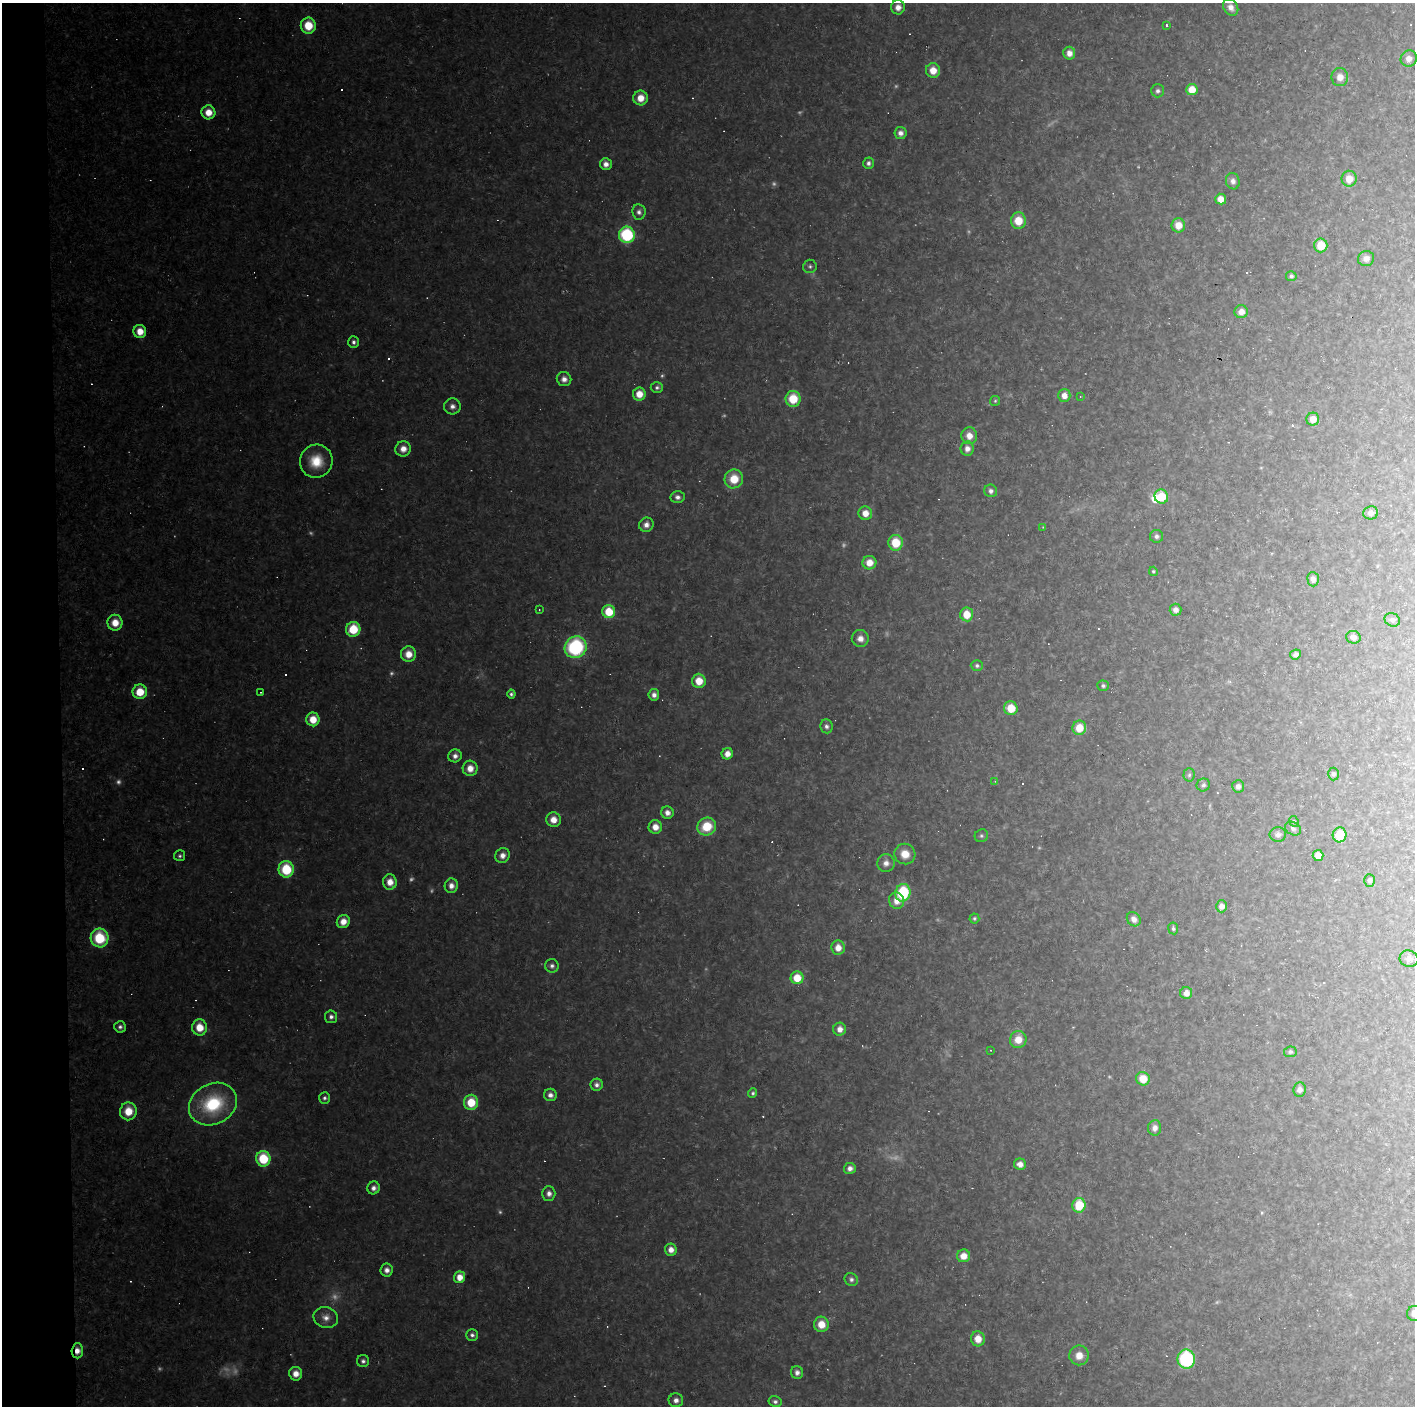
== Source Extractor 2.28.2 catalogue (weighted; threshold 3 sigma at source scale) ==
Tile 4 of 3 x 3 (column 1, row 2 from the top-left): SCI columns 1-1413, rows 1406-2809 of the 4239 x 4214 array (HDU 1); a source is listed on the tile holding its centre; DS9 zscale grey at full resolution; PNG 1417 x 1408 px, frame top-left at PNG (2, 3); each listed source drawn as its Kron ellipse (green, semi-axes under 4 px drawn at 4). Shown black and unused: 4% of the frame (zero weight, under 2 of 3 exposures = <1% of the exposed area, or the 3 px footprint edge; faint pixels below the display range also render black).
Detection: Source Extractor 2.28.2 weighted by HDU 2 'WHT'; one run over the whole footprint, this tile lists its part. Background 0.162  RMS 0.013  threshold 0.0573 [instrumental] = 3 sigma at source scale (4.5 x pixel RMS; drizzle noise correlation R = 1.50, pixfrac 1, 0.05/0.05 arcsec/px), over >= 5 px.
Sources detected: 198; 18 too faint to see at this stretch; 1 inside a brighter object's white glare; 21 cosmic-ray / hot-pixel residue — neither listed nor drawn; the other 158 listed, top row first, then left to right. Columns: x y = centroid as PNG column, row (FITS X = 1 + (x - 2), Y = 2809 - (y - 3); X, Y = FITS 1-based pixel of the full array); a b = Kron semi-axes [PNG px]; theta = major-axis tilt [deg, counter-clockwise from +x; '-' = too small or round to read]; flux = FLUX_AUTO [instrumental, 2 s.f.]
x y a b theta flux
898 7 7 7 - 9.3
1231 7 9 7 -55 8.6
1167 25 3 3 - 2.5
308 26 8 7 - 33
1069 53 6 6 - 9.4
1409 59 8 8 - 9.7
933 70 7 7 - 17
1340 77 9 8 - 12
1192 89 5 5 - 20
1158 91 6 6 - 3.8
641 98 7 7 - 17
208 112 7 7 - 17
900 133 6 6 - 6.4
868 163 5 5 - 3.8
606 164 6 6 - 7.5
1349 179 8 7 - 15
1233 181 8 7 - 5.7
1221 199 5 5 - 13
639 212 8 6 -82 4.8
1018 221 8 7 - 26
1178 225 7 7 - 16
627 235 8 8 - 100
1321 245 7 6 - 29
1366 259 8 7 - 7
810 266 7 6 - 3.4
1291 276 5 5 - 3.3
1241 312 6 6 - 10
140 331 6 6 - 18
354 342 6 5 - 4.3
564 379 7 7 - 7.9
657 387 6 5 - 3.3
639 394 6 6 - 17
1064 395 6 6 - 11
1080 397 3 2 - 1.1
793 399 8 7 - 36
995 401 5 5 - 1.8
452 406 8 8 - 7.2
1313 419 6 6 - 14
969 436 8 7 - 13
403 449 8 7 - 12
967 449 7 6 - 8.4
316 461 17 16 - 34
734 479 9 9 - 29
991 491 6 6 - 5
677 497 7 6 - 5.3
1161 497 7 6 - 30
865 513 7 6 - 13
1371 513 7 6 - 6.7
646 525 7 7 - 7.5
1043 527 4 4 - 1
1156 536 6 6 - 4
896 543 8 7 - 35
869 563 7 7 - 16
1153 571 4 4 - 1.7
1313 579 7 6 - 6
539 610 3 2 - 0.91
1175 610 6 6 - 6.8
609 612 6 6 - 36
967 614 7 6 - 25
1392 620 8 6 -27 3.9
115 623 8 7 - 19
353 629 7 7 - 41
1353 637 7 6 - 6.6
860 639 8 8 - 9.7
576 647 11 10 - 130
408 654 8 7 - 17
1295 654 5 5 - 4.7
977 666 6 5 - 3.1
699 681 7 6 - 23
1103 686 5 5 - 2.7
140 692 7 7 - 30
260 692 2 2 - 1
511 694 4 4 - 2.9
654 695 6 5 - 6.3
1011 708 7 6 - 26
313 719 7 6 - 23
827 726 7 6 - 4.3
1079 728 7 7 - 24
727 754 6 5 - 10
455 756 7 6 - 6.4
470 768 7 7 - 14
1333 774 6 5 - 3
1189 775 6 5 - 2.7
995 781 4 4 - 1.4
1203 785 7 6 - 3.4
1238 786 6 6 - 5.3
667 813 6 6 - 7.8
553 820 7 7 - 13
1294 821 5 4 - 1.9
707 826 10 8 34 39
655 827 7 6 - 13
1293 829 8 6 -27 4
1278 835 8 7 - 4.7
1340 835 7 7 - 34
981 836 7 6 - 2.9
905 854 10 10 - 18
502 855 7 7 - 8.8
1318 855 5 5 - 11
180 856 5 5 - 2.9
886 863 9 8 - 8.1
286 869 8 7 - 56
1369 880 6 5 - 3.3
390 882 7 7 - 15
451 886 7 6 - 8.5
903 893 9 7 73 80
897 901 8 7 - 14
1221 906 6 5 - 7.2
974 918 5 5 - 2.2
1134 919 8 6 -50 8.4
343 922 7 6 - 14
1173 928 6 5 - 3
99 938 9 9 - 60
838 948 7 6 - 13
1409 959 9 8 - 7.2
552 966 7 6 - 4.6
797 978 6 6 - 27
1186 993 6 6 - 11
331 1017 6 6 - 4.7
120 1027 6 6 - 4.1
200 1027 8 7 - 25
840 1029 6 6 - 9.9
1018 1039 9 8 - 18
990 1050 3 2 - 1.6
1290 1052 6 5 - 2.8
1143 1079 7 6 - 23
597 1085 6 6 - 5.4
1300 1089 7 6 - 6.3
753 1093 5 4 - 2.6
550 1095 6 6 - 6.2
324 1098 6 5 - 3.5
471 1102 7 7 - 34
213 1104 25 20 27 96
128 1111 9 8 - 27
1155 1128 8 6 82 7.3
263 1159 8 7 - 53
1020 1164 6 5 - 8.4
850 1168 6 5 - 6.3
373 1188 6 6 - 6.2
549 1193 7 6 - 6.6
1079 1205 7 6 - 44
671 1250 6 6 - 9.9
963 1256 6 6 - 15
387 1270 6 6 - 7.1
459 1277 6 5 - 16
851 1279 7 6 - 4.1
1414 1313 7 7 - 10
326 1318 12 10 -14 11
821 1324 7 7 - 21
472 1335 6 5 - 4
978 1339 7 7 - 16
77 1351 7 5 88 11
1079 1355 10 9 - 13
1186 1359 9 8 - 120
363 1361 6 6 - 3.9
797 1372 6 6 - 6.3
296 1374 7 6 - 13
676 1400 7 7 - 6.7
775 1402 6 5 - 3.7
Overlapping masked pixels (flux is a lower limit): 1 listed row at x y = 77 1351
Isophote crosses this tile's border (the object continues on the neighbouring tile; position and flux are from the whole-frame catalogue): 1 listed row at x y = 1414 1313